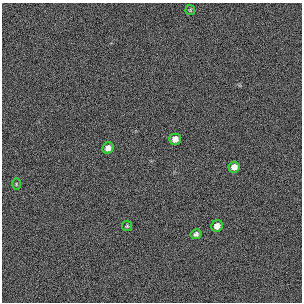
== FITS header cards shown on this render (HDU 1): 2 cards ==
NAXIS1  =                  300 / length of original image axis
NAXIS2  =                  300 / length of original image axis

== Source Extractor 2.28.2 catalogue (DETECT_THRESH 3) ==
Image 300 x 300 px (HDU 1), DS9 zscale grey, 1 PNG px = 1 image px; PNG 304 x 304 px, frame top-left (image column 1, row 300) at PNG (2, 3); each listed source drawn as its Kron ellipse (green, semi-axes under 4 px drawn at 4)
Background 384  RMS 66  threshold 199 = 3 sigma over >= 5 px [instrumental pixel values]
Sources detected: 8; all 8 listed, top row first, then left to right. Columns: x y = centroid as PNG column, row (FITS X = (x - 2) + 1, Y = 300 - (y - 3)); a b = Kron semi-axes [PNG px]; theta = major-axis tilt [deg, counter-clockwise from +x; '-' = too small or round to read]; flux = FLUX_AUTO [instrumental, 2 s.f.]
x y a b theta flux
190 10 5 4 - 5700
175 139 5 5 - 33000
108 148 6 5 - 25000
234 167 5 5 - 26000
16 184 6 4 -90 4500
127 226 5 5 - 5900
217 226 6 5 - 25000
196 234 5 5 - 12000